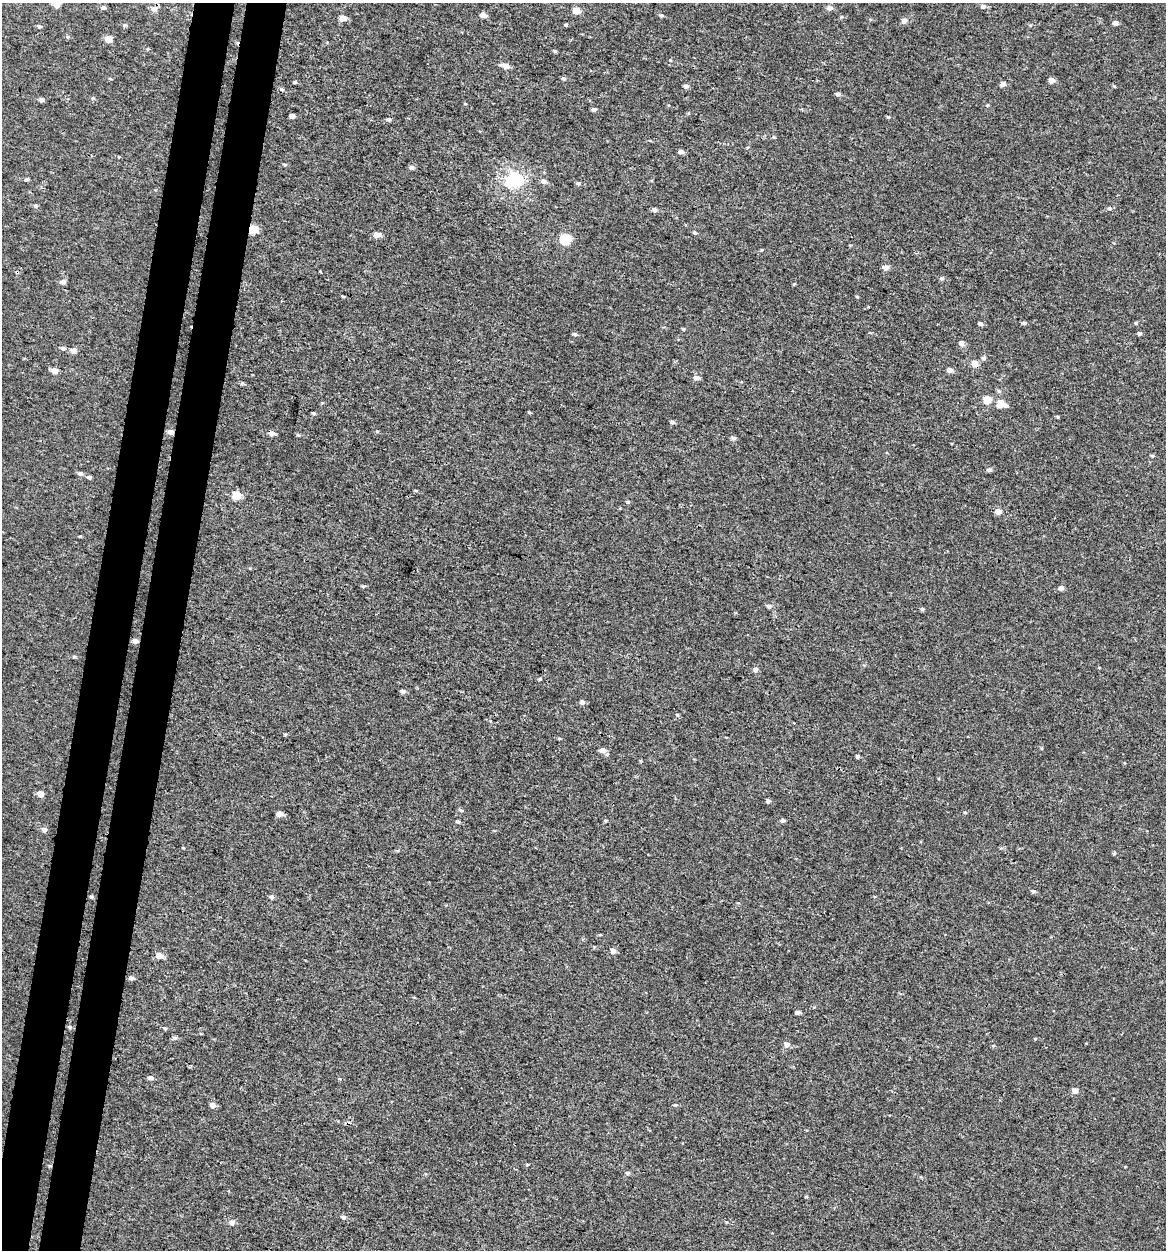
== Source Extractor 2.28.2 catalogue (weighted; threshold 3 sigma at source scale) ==
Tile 7 of 4 x 4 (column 3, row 2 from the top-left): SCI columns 2599-3762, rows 2519-3766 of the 5257 x 5027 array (HDU 1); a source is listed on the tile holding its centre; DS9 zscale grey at full resolution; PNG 1168 x 1252 px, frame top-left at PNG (2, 3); no overlay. Shown black and unused: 7% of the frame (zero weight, under 3 of 4 exposures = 4% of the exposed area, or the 3 px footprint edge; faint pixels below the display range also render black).
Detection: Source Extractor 2.28.2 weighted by HDU 2 'WHT'; one run over the whole footprint, this tile lists its part. Background -2.61e-04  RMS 0.0026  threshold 0.0118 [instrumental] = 3 sigma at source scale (4.5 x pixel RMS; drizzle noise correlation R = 1.50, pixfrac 1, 0.0396/0.0396 arcsec/px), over >= 5 px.
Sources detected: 123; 1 inside a brighter object's white glare — not listed; the other 122 listed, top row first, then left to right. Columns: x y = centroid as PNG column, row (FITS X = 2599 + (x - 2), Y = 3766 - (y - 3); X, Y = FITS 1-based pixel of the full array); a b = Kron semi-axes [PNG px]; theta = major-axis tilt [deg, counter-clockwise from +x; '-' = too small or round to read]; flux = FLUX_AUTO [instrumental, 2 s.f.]
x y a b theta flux
56 4 5 5 - 2.5
983 6 6 5 - 0.8
103 7 6 5 - 0.5
829 8 7 6 - 1
154 9 8 7 - 1.2
576 11 7 6 - 2.5
483 15 6 5 - 1.2
661 15 5 5 - 0.4
343 18 6 5 - 1.9
904 21 6 6 - 1
1115 23 5 4 - 0.81
124 25 6 4 19 0.39
566 25 4 4 - 0.27
39 26 5 4 - 0.45
108 39 5 5 - 2.9
555 51 5 4 - 0.32
506 66 7 6 - 1.5
564 79 5 5 - 0.46
1051 80 5 5 - 1.5
295 82 4 4 - 0.28
1003 84 5 4 - 1.4
686 86 6 5 - 0.69
282 89 6 4 -21 0.38
838 94 6 4 0 0.56
93 98 5 4 - 0.36
42 100 5 5 - 0.71
987 105 5 3 - 0.24
594 110 5 4 - 0.67
292 116 4 4 - 0.88
888 117 4 4 - 0.27
389 119 5 4 - 0.43
773 137 5 3 - 0.26
681 152 5 4 - 0.99
285 164 5 3 - 0.3
412 167 6 5 - 0.67
26 180 5 4 - 0.41
516 180 6 6 - 46
543 181 6 5 - 0.8
578 183 5 5 - 0.36
35 206 6 5 - 0.43
1109 208 5 4 - 0.36
654 210 5 5 - 0.72
253 229 5 5 - 7.2
694 233 5 4 - 0.36
377 235 5 5 - 2.5
565 239 6 5 - 15
761 250 4 3 - 0.22
885 268 6 5 - 1.4
942 278 5 5 - 0.55
63 282 7 6 - 0.78
857 297 4 4 - 0.24
1024 323 5 5 - 0.39
980 324 5 4 - 0.72
683 329 6 3 -19 0.24
1139 333 5 4 - 0.43
575 334 5 5 - 0.48
961 343 7 6 - 0.83
63 348 6 4 -9 0.56
73 351 6 6 - 1.5
983 358 6 5 - 0.5
975 363 5 5 - 2.6
950 370 6 5 - 1.3
54 371 6 6 - 1.7
696 378 6 5 - 1.2
987 400 7 6 - 4.4
1000 403 8 6 66 3
1006 406 6 5 - 0.56
313 413 4 3 - 0.33
672 422 5 4 - 0.53
377 431 5 3 - 0.24
170 432 7 6 - 1
272 433 6 5 - 1.1
298 435 6 3 -17 0.29
733 438 5 5 - 0.65
1152 456 5 4 - 0.35
989 470 6 5 - 0.65
80 473 6 5 - 0.58
89 477 5 4 - 0.55
237 495 5 5 - 5.4
628 502 5 4 - 0.34
998 511 6 5 - 1.9
1061 588 5 5 - 0.89
769 606 6 5 - 0.59
922 609 5 4 - 0.4
135 641 6 5 - 0.94
74 657 6 4 1 0.31
756 670 7 5 60 0.67
540 679 5 4 - 0.27
403 691 6 5 - 0.65
582 702 6 5 - 0.71
677 715 5 4 - 0.32
559 738 5 3 - 0.24
603 750 6 5 - 1.6
857 756 5 4 - 0.42
40 794 6 6 - 1.5
768 801 4 4 - 0.66
461 810 6 4 -39 0.38
279 814 5 5 - 1.5
458 821 6 4 -20 0.33
605 821 5 3 - 0.29
782 821 5 5 - 0.52
44 829 6 6 - 0.89
1114 853 5 4 - 0.31
1033 891 5 5 - 0.5
91 897 6 4 -1 0.31
271 897 6 5 - 0.63
613 951 6 5 - 1.2
159 956 6 6 - 2
131 978 6 5 - 0.65
797 1012 5 4 - 0.83
70 1027 5 4 - 0.3
175 1038 7 5 14 0.5
1035 1039 5 3 - 0.22
787 1044 8 6 -16 0.81
993 1045 5 3 - 0.22
151 1078 7 5 -3 0.75
1075 1090 6 5 - 1.5
213 1105 6 6 - 1.2
675 1105 6 4 10 0.32
627 1173 5 5 - 0.38
343 1217 6 5 - 0.61
232 1223 7 6 - 0.99
Overlapping masked pixels (flux is a lower limit): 4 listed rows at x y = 253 229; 170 432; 272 433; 135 641
Isophote crosses this tile's border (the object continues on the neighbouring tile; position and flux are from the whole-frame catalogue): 1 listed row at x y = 56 4
Unlisted compact peaks at least as high as the median listed source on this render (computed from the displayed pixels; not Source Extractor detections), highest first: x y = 529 412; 1136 323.